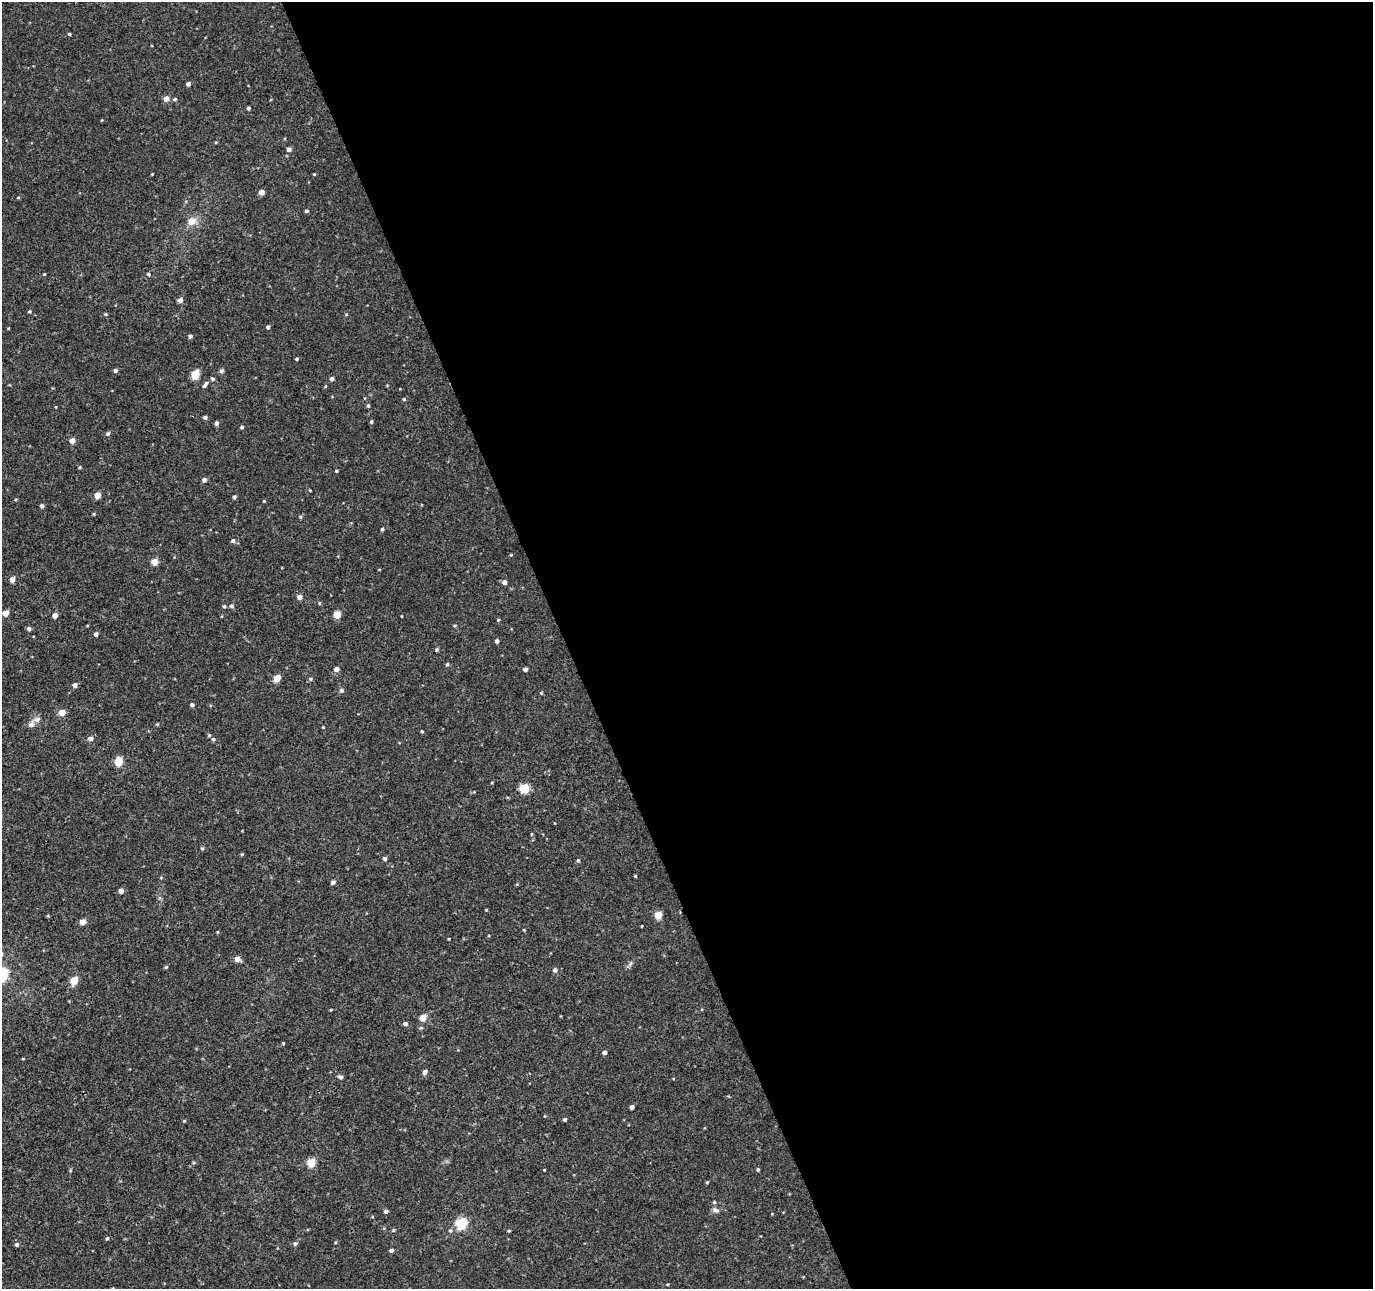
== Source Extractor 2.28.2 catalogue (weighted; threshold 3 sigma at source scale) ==
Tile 8 of 4 x 4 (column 4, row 2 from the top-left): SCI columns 4167-5537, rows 2709-3995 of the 5660 x 5457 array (HDU 1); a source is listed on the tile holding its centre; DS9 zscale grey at full resolution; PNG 1375 x 1291 px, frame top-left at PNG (2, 2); no overlay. Shown black and unused: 59% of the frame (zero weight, under 3 of 4 exposures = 5% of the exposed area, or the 3 px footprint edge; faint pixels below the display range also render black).
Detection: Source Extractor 2.28.2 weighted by HDU 2 'WHT'; one run over the whole footprint, this tile lists its part. Background 0.00192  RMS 0.0036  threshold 0.0161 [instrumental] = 3 sigma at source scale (4.5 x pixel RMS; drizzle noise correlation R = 1.50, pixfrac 1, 0.0396/0.0396 arcsec/px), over >= 5 px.
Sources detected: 127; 1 cosmic-ray / hot-pixel residue — not listed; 2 inside a brighter listed object's ellipse — not listed separately; the other 124 listed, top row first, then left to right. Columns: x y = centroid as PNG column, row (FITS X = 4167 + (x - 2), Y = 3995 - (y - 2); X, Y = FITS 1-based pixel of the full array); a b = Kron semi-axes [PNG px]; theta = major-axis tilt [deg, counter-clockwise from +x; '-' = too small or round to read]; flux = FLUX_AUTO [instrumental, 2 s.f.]
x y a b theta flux
69 34 4 4 - 0.4
188 84 4 4 - 1.2
166 99 5 5 - 2.2
175 99 5 4 - 0.6
248 108 4 3 - 0.75
216 142 4 3 - 0.31
289 149 5 5 - 1.4
152 174 2 2 - 0.24
314 174 4 3 - 0.32
261 192 4 4 - 2.8
18 198 5 3 - 0.3
307 211 4 4 - 0.62
192 221 14 10 14 3.4
44 274 4 3 - 0.34
148 274 5 4 - 0.52
180 300 5 5 - 1.5
30 311 5 4 - 0.41
105 314 5 4 - 0.41
268 327 4 4 - 0.85
190 336 4 4 - 0.85
296 359 3 3 - 0.56
115 371 4 4 - 0.96
222 371 5 5 - 0.86
195 375 5 5 - 11
212 379 5 4 - 0.71
332 379 4 4 - 1.1
204 386 5 4 - 0.67
325 387 4 3 - 0.29
404 399 4 4 - 0.46
368 405 5 4 - 0.6
205 417 4 4 - 0.8
371 421 4 4 - 0.53
217 423 4 4 - 0.99
242 427 4 3 - 0.57
108 434 5 5 - 0.8
72 440 5 5 - 2.4
79 467 4 3 - 0.38
336 471 4 3 - 0.4
204 480 4 4 - 1.4
310 490 4 3 - 0.24
97 495 4 4 - 4.4
234 497 4 4 - 0.76
264 501 4 3 - 0.28
42 506 4 4 - 0.86
300 517 5 4 - 0.42
382 529 4 3 - 0.61
233 541 5 5 - 0.86
511 555 4 3 - 0.33
154 562 5 4 - 5.5
12 579 5 4 - 2.4
504 582 4 4 - 1.6
299 597 5 5 - 1.7
319 603 5 4 - 0.37
224 606 5 4 - 0.5
231 606 6 5 - 0.77
5 613 5 4 - 3.3
55 615 5 4 - 2
337 615 5 5 - 7.1
401 616 3 2 - 0.22
498 620 4 3 - 0.35
29 629 5 4 - 0.98
96 634 5 4 - 0.8
497 641 4 3 - 1.1
447 664 5 4 - 0.49
336 669 5 5 - 1.8
525 669 4 4 - 1.3
277 678 5 4 - 6
310 679 6 4 -23 0.56
75 685 4 4 - 1.5
341 690 6 5 - 0.89
541 693 5 4 - 0.35
192 705 4 4 - 0.75
62 712 5 5 - 3.9
37 719 11 7 16 1.6
323 727 3 3 - 0.25
422 731 4 3 - 0.39
90 739 5 5 - 1.5
213 739 5 5 - 0.62
119 761 5 5 - 9.6
524 788 6 5 - 13
531 834 5 3 - 0.34
202 849 5 4 - 0.45
242 854 5 3 - 0.32
385 858 5 4 - 0.86
578 860 5 4 - 0.62
635 876 3 3 - 0.33
333 882 5 4 - 1
121 891 4 4 - 2.1
658 915 5 5 - 7.4
83 922 4 4 - 3.7
524 930 3 3 - 0.34
449 939 4 2 - 0.25
237 959 5 5 - 2.9
630 964 7 5 49 0.78
166 967 4 4 - 0.45
555 970 5 5 - 1.3
74 981 5 5 - 8
331 1010 4 3 - 0.33
423 1018 5 4 - 5.8
405 1024 5 5 - 0.85
283 1043 4 3 - 0.27
604 1052 4 4 - 1.4
425 1072 5 4 - 1.3
340 1077 6 5 - 0.99
632 1107 4 4 - 1.4
565 1119 4 4 - 0.66
184 1121 5 3 - 0.32
194 1163 5 3 - 0.37
311 1163 5 5 - 12
758 1169 3 3 - 0.58
544 1170 3 2 - 0.24
707 1182 4 4 - 0.36
714 1202 5 5 - 0.45
715 1210 10 6 -18 1.2
386 1211 5 4 - 1.1
461 1223 6 5 - 28
393 1230 5 3 - 0.39
450 1231 6 6 - 0.72
509 1231 4 3 - 0.38
107 1238 4 4 - 0.49
17 1244 5 5 - 0.78
295 1244 5 5 - 0.73
391 1250 4 4 - 0.87
668 1284 4 2 - 0.3